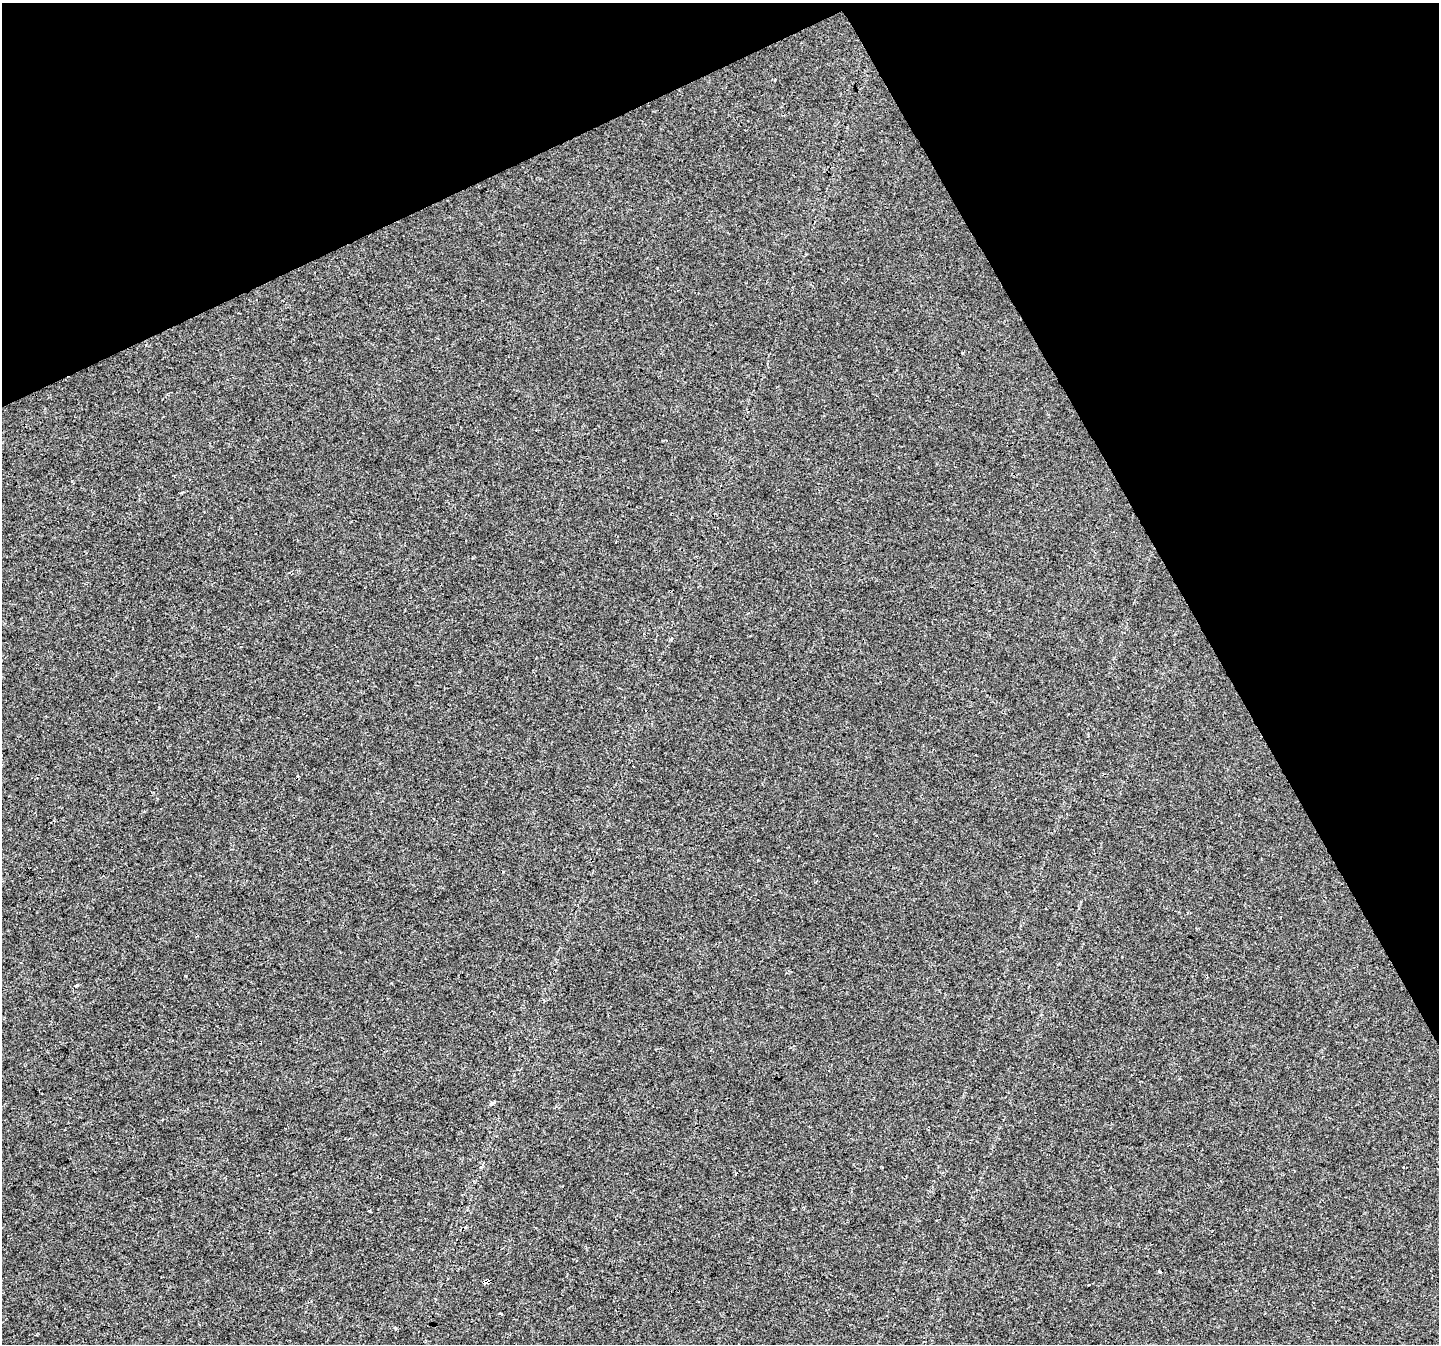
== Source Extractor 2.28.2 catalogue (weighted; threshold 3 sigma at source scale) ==
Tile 3 of 4 x 4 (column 3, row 1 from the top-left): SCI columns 2874-4310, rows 4129-5470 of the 5750 x 5629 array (HDU 1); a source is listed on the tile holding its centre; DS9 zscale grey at full resolution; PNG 1441 x 1346 px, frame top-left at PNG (2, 3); no overlay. Shown black and unused: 25% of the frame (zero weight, under 3 of 4 exposures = <1% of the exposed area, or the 3 px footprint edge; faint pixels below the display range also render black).
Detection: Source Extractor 2.28.2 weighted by HDU 2 'WHT'; one run over the whole footprint, this tile lists its part. Background 0.00784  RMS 0.0018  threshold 0.00832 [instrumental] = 3 sigma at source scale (4.5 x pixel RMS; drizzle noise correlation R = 1.50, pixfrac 1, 0.0396/0.0396 arcsec/px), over >= 5 px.
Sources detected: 9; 1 cosmic-ray / hot-pixel residue — not listed; the other 8 listed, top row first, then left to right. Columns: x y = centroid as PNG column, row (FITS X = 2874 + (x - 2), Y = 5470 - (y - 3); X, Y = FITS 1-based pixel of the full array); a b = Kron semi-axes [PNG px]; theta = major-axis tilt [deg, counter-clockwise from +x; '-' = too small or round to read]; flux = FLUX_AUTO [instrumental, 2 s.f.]
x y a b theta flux
962 353 2 2 - 0.14
76 986 5 3 - 0.19
492 1103 5 4 - 0.63
882 1167 2 2 - 0.14
1160 1271 4 3 - 0.23
486 1282 4 3 - 810
1089 1285 3 2 - 0.26
500 1314 4 3 - 0.24
Overlapping masked pixels (flux is a lower limit): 1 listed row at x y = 486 1282